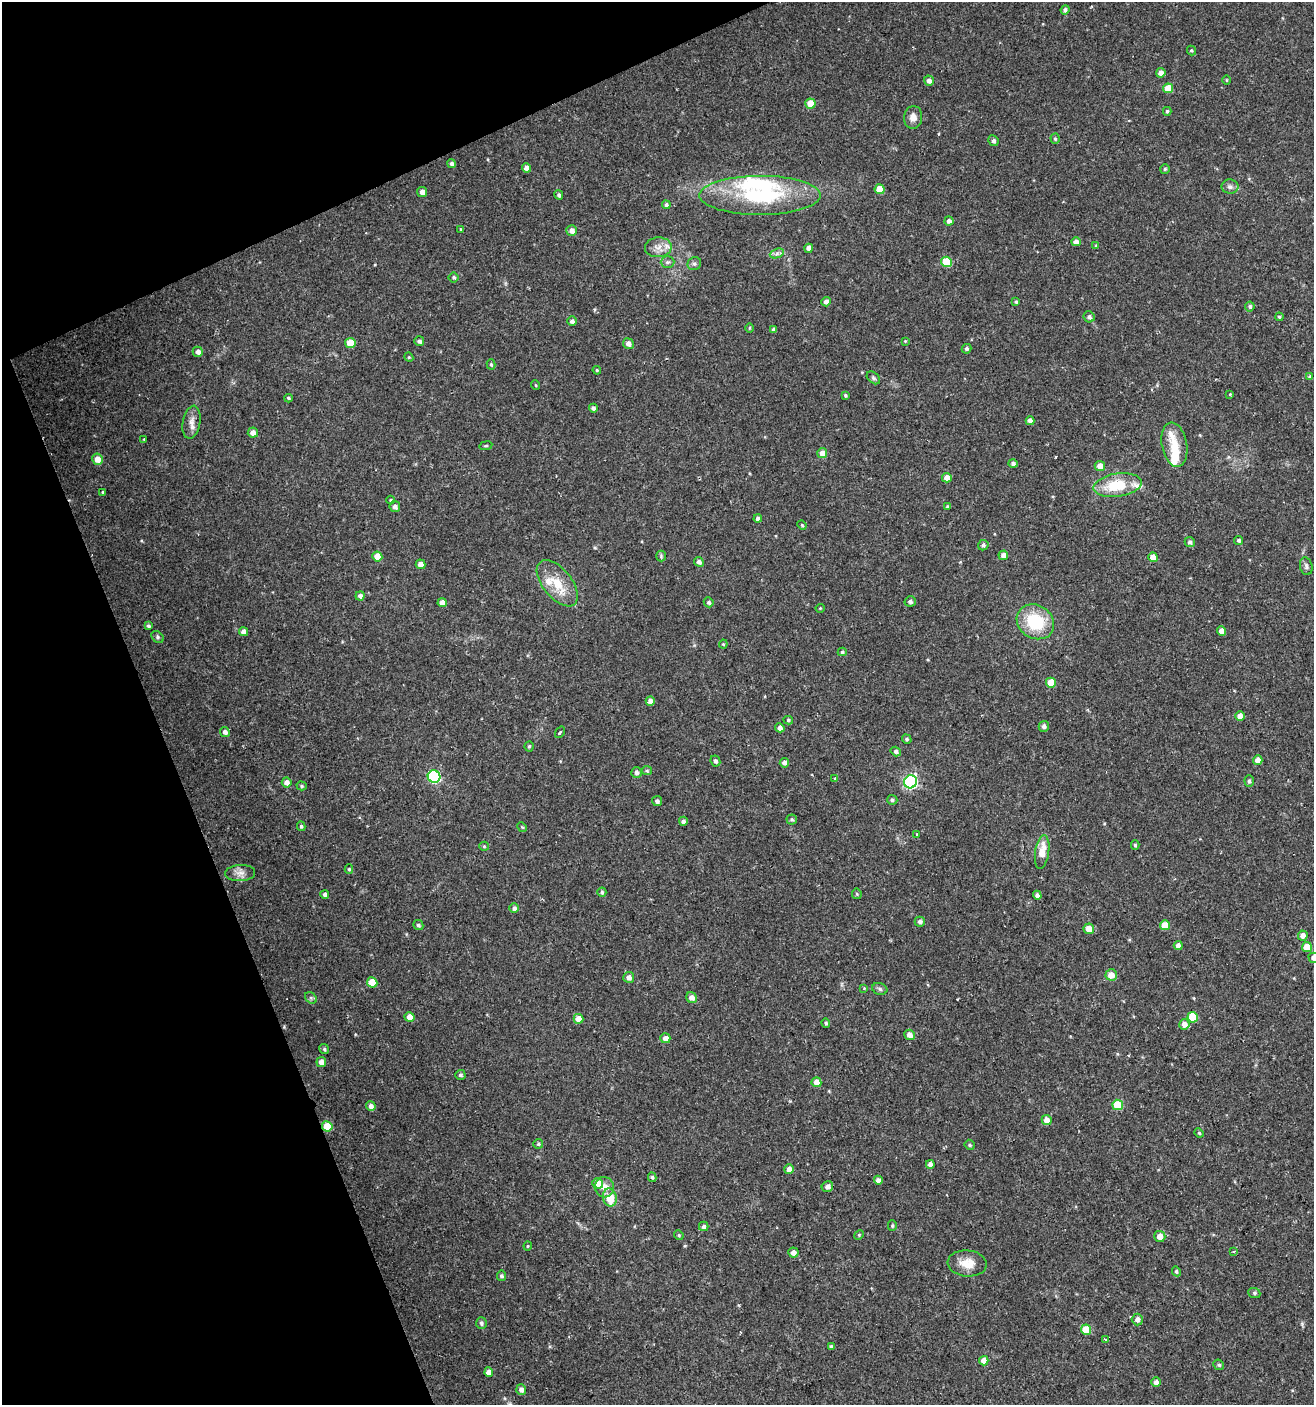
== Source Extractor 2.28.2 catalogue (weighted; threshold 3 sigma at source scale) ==
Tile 5 of 4 x 4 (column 1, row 2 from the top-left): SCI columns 83-1394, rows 2808-4210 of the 5473 x 5614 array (HDU 1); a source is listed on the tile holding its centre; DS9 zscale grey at full resolution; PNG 1316 x 1407 px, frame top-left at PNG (2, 2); each listed source drawn as its Kron ellipse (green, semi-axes under 4 px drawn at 4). Shown black and unused: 20% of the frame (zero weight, under 2 of 3 exposures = <1% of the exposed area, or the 3 px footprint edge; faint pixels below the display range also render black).
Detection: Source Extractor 2.28.2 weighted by HDU 2 'WHT'; one run over the whole footprint, this tile lists its part. Background 0.0254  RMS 0.0042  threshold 0.0188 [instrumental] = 3 sigma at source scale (4.5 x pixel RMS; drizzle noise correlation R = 1.50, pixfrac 1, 0.0396/0.0396 arcsec/px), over >= 5 px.
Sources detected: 206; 1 inside a brighter object's white glare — neither listed nor drawn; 6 inside a brighter listed object's ellipse — not listed separately; the other 199 listed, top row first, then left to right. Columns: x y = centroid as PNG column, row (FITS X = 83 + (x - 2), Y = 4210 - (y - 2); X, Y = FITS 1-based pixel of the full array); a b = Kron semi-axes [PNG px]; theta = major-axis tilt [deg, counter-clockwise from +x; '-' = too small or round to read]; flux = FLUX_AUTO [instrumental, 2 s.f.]
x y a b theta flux
1065 10 4 4 - 1.2
1191 50 5 4 - 0.56
1161 73 5 4 - 2.4
1226 80 5 3 - 0.38
929 81 5 5 - 1.9
1168 88 5 5 - 7
810 104 5 5 - 5.9
1167 111 4 4 - 0.6
913 117 11 9 84 3
1055 139 5 4 - 0.67
993 141 5 5 - 1.2
452 164 4 4 - 1.1
526 168 4 4 - 2.1
1165 169 5 4 - 0.61
1230 187 8 7 - 1.5
880 189 5 5 - 6.7
422 192 5 5 - 2.4
559 195 5 4 - 0.92
760 195 60 19 0 39
666 205 4 4 - 0.93
949 221 4 4 - 1.4
461 229 3 3 - 0.43
572 231 5 5 - 2.4
1076 242 5 4 - 2
1096 246 4 3 - 0.45
658 247 13 10 3 3.4
809 248 4 4 - 2.2
777 253 7 4 20 1.1
667 262 7 5 1 0.98
947 262 5 5 - 15
694 264 7 6 - 1.1
454 277 5 5 - 0.67
826 302 4 4 - 2
1016 302 4 3 - 0.57
1250 306 5 4 - 0.87
1089 317 6 5 - 1.2
1279 317 4 3 - 0.5
572 321 5 4 - 1.3
749 328 5 3 - 0.44
773 330 4 3 - 0.96
419 341 5 4 - 1.2
905 341 4 3 - 0.39
350 343 5 5 - 8.2
628 344 5 5 - 1.9
967 349 5 4 - 1
198 352 5 5 - 1.9
409 357 5 4 - 0.52
491 364 5 4 - 0.59
597 370 4 3 - 0.48
1310 377 4 4 - 0.87
873 378 7 5 -42 0.86
535 385 5 3 - 0.35
1230 394 4 3 - 0.35
845 395 4 3 - 0.71
288 398 4 3 - 0.6
593 408 4 4 - 1.2
1030 421 4 4 - 2.2
191 422 17 8 79 3.2
253 433 5 5 - 2.4
144 439 3 3 - 0.35
1174 445 22 12 -80 7.3
486 446 6 3 9 0.52
822 453 5 5 - 2.9
97 459 6 5 - 4.1
1013 464 4 4 - 1.2
1100 466 5 5 - 3.5
947 478 5 4 - 3.2
1118 485 24 11 8 15
103 492 3 3 - 0.46
390 500 4 3 - 0.47
395 507 5 5 - 1.5
947 507 4 3 - 0.56
758 518 4 4 - 1.2
802 525 5 4 - 0.46
1239 540 4 4 - 0.9
1190 542 5 5 - 1.1
983 545 5 5 - 1
1003 555 5 4 - 2.2
377 556 5 5 - 5.4
661 556 5 5 - 0.63
1153 557 5 4 - 3.1
699 562 5 4 - 1.5
420 564 5 4 - 2.7
1306 566 9 6 -76 1.2
557 583 27 14 -51 10
360 596 4 4 - 1.6
910 601 5 5 - 1.2
709 602 5 4 - 0.9
442 603 4 4 - 2.9
820 608 4 4 - 0.4
1035 622 19 16 -33 20
148 626 4 4 - 0.73
1221 631 4 4 - 3
243 632 4 4 - 2.1
157 637 7 5 -44 0.82
723 644 4 4 - 0.46
842 652 4 4 - 0.59
1051 683 5 5 - 9.6
650 701 4 4 - 2.1
1240 716 5 5 - 3.1
788 720 5 4 - 0.67
1044 726 5 5 - 1.5
780 728 5 4 - 1.8
225 732 5 4 - 1.9
560 732 6 3 55 0.48
907 739 5 4 - 0.74
529 746 5 4 - 0.61
896 752 5 4 - 1
1258 760 5 4 - 2.9
715 761 6 4 -64 1.2
784 763 5 4 - 1.7
647 771 5 4 - 0.57
636 772 5 5 - 1.6
434 777 6 6 - 50
835 779 3 3 - 0.67
1249 781 6 4 -90 0.95
287 782 5 5 - 2.1
911 782 6 6 - 72
302 786 5 4 - 0.62
892 800 5 5 - 0.83
657 801 5 5 - 1.1
792 820 5 5 - 0.77
683 821 4 4 - 1.5
301 826 5 4 - 0.64
522 827 5 4 - 0.42
916 835 3 2 - 0.35
1135 845 4 4 - 0.65
484 846 5 4 - 0.53
1042 852 17 7 82 5.8
349 869 5 4 - 0.67
240 873 15 8 3 2.8
602 892 4 4 - 0.75
325 894 4 4 - 1.4
857 894 5 5 - 0.53
1037 895 4 4 - 1.6
514 908 5 4 - 1.3
920 922 5 5 - 1.4
418 925 5 5 - 0.98
1165 925 5 5 - 5.7
1089 929 5 5 - 4.3
1303 936 5 5 - 2.8
1178 946 4 4 - 2.1
1307 947 5 5 - 6.6
1313 958 5 4 - 1.7
1111 975 5 5 - 4.2
629 977 5 5 - 2.1
372 982 5 5 - 7.8
864 988 4 3 - 0.32
880 989 8 5 -18 1
311 998 6 5 - 0.79
691 998 6 5 - 2.5
410 1017 5 5 - 3.7
1193 1017 5 5 - 11
578 1019 5 5 - 4.2
826 1023 5 4 - 0.7
1184 1024 5 5 - 2.4
909 1035 5 5 - 2.7
665 1038 5 5 - 3
324 1049 5 4 - 0.65
321 1062 5 5 - 2.9
460 1075 5 5 - 0.8
816 1082 5 5 - 3.4
1118 1105 5 5 - 16
371 1106 5 4 - 2
1047 1120 5 5 - 3.2
327 1126 5 5 - 9.5
1199 1133 5 4 - 0.51
538 1144 5 5 - 0.62
970 1145 5 4 - 0.66
930 1164 4 4 - 1.5
789 1169 5 4 - 2.9
652 1177 5 4 - 0.67
878 1180 4 4 - 1.8
598 1183 5 5 - 6.6
604 1187 10 9 - 3.4
827 1187 6 5 - 2.3
610 1198 9 7 -78 8.3
704 1226 5 4 - 1.2
892 1226 5 4 - 0.66
679 1235 5 4 - 0.54
859 1235 5 4 - 0.5
1160 1236 5 5 - 3.4
528 1246 4 4 - 0.43
1233 1252 4 2 - 0.46
793 1253 5 5 - 2.5
967 1263 19 13 -5 6.2
1176 1271 5 4 - 0.75
501 1276 5 4 - 1
1254 1293 6 5 - 0.68
1137 1319 6 5 - 2.1
481 1323 6 5 - 0.97
1086 1330 5 5 - 10
1105 1339 3 3 - 1.3
831 1346 4 3 - 0.74
984 1361 5 4 - 3.7
1219 1365 5 5 - 0.76
489 1372 4 4 - 3.4
1156 1382 4 4 - 2
521 1390 5 5 - 1.9
Overlapping masked pixels (flux is a lower limit): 1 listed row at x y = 327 1126
Isophote crosses this tile's border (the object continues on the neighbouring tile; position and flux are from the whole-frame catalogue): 1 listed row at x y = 1313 958